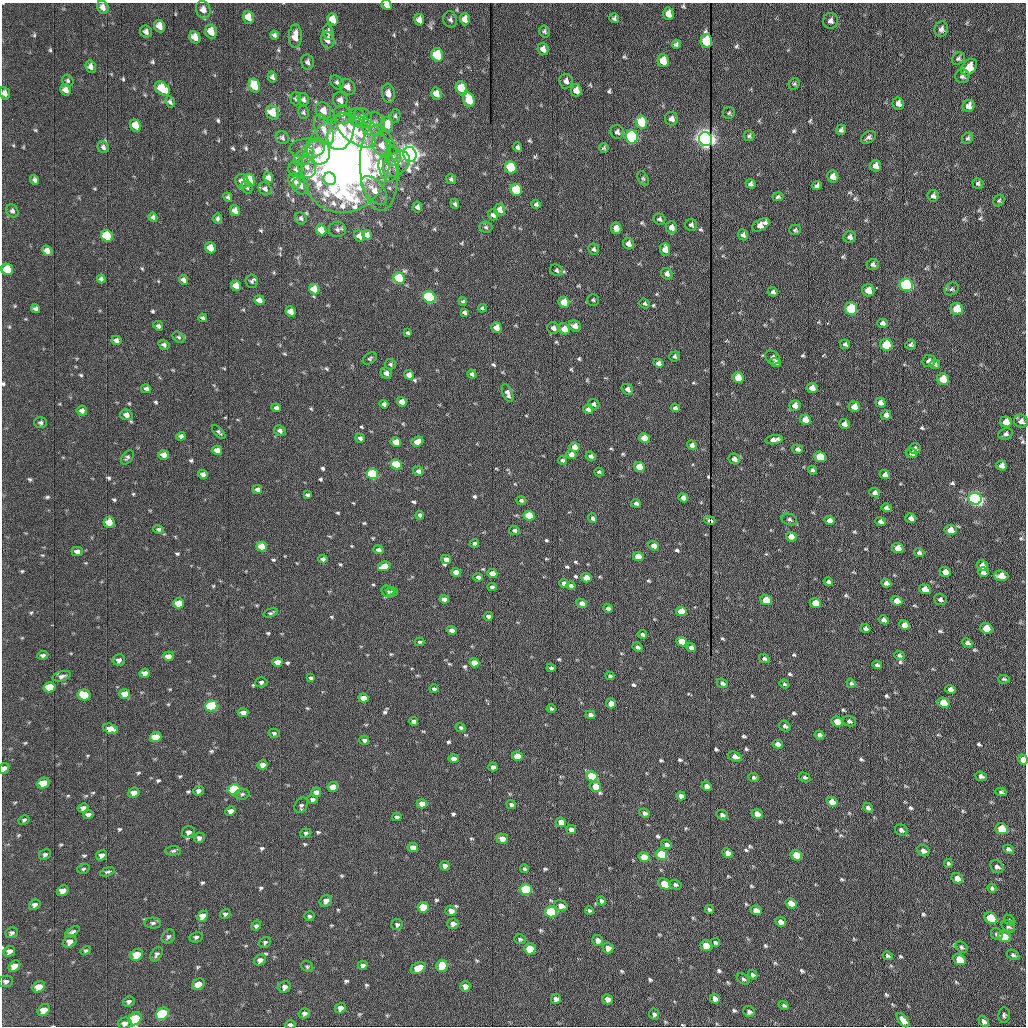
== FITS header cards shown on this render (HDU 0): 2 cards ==
NAXIS1  =                 1024 /fastest changing axis
NAXIS2  =                 1024 /next to fastest changing axis

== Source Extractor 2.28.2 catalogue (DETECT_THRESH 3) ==
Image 1024 x 1024 px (HDU 0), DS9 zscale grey, 1 PNG px = 1 image px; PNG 1028 x 1028 px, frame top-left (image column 1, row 1024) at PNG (2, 3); each listed source drawn as its Kron ellipse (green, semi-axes under 4 px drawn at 4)
Background 1180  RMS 12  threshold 36.8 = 3 sigma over >= 5 px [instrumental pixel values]
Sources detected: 691; of the 691, the 500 brightest by FLUX_AUTO listed and drawn (191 fainter detections omitted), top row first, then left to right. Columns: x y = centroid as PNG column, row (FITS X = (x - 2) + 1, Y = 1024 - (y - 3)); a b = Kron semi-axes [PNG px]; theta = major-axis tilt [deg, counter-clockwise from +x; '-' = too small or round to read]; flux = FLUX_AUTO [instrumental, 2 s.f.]
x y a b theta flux
387 5 5 4 - 4400
103 7 7 5 -62 4700
203 10 9 7 -71 5200
668 14 6 5 - 6300
248 17 6 5 - 9000
614 18 5 4 - 1600
333 19 6 5 - 10000
465 19 6 5 - 5700
419 20 6 5 - 5900
450 20 8 7 - 2300
830 21 8 7 - 3100
159 26 6 5 - 7500
941 29 8 6 70 3500
545 31 6 5 - 1500
146 32 6 5 - 3100
211 32 7 5 -71 12000
328 32 7 5 -78 3300
275 35 5 4 - 2100
295 36 12 6 89 9700
195 37 6 5 - 9500
328 40 8 6 -74 5000
706 41 7 5 88 26000
676 44 4 4 - 1900
543 49 6 5 - 4500
437 55 7 5 -74 40000
958 58 7 5 43 1800
663 61 6 5 - 14000
307 62 8 6 -80 2600
91 67 6 5 - 3700
969 67 9 6 49 13000
962 76 7 6 - 2000
272 77 5 4 - 2400
68 81 6 5 - 1600
566 81 7 6 - 3600
337 82 8 5 -50 2200
794 84 6 5 - 1400
254 86 7 5 -67 21000
347 87 9 7 -49 5000
461 88 6 5 - 26000
162 89 8 6 -38 28000
66 90 6 5 - 5000
576 90 6 5 - 7000
5 93 6 5 - 3600
388 93 9 6 -83 5200
436 94 6 5 - 7800
296 99 7 5 -88 1700
303 100 6 5 - 2200
340 100 8 7 - 5000
469 100 7 5 -73 23000
170 102 6 4 -62 1900
898 103 6 5 - 4000
969 106 6 6 - 5200
324 111 9 7 -67 9100
303 112 7 5 -79 1500
272 113 7 6 - 15000
729 113 6 6 - 1500
342 115 10 8 -66 6400
395 116 7 5 78 1500
357 117 9 8 - 4300
363 118 10 8 -51 8600
671 119 6 6 - 3700
641 122 6 6 - 41000
373 124 12 11 - 7300
387 124 7 6 - 13000
136 126 6 5 - 13000
324 130 16 8 -67 8800
355 130 24 12 -38 33000
841 130 5 5 - 2100
341 132 19 12 72 40000
617 132 7 6 - 2800
749 136 5 5 - 1500
632 137 7 6 - 160000
868 137 8 5 33 2500
282 138 7 6 - 2100
967 138 6 5 - 1600
706 139 7 6 - 780000
382 145 11 8 -60 8500
103 147 6 5 - 2400
518 147 5 4 - 1700
307 148 17 9 1 9100
604 148 4 4 - 1400
319 151 13 11 -76 20000
410 154 7 6 - 760000
393 156 9 8 - 4100
304 157 11 7 43 5400
346 164 49 43 72 700000
396 164 15 10 41 12000
875 166 6 5 - 5000
307 167 11 9 -72 7100
511 167 6 5 - 54000
379 168 43 19 -87 48000
388 168 14 9 -77 7100
296 169 8 7 - 2900
833 176 6 5 - 5800
268 177 5 4 - 4400
643 178 8 5 -62 1600
330 179 6 6 - 17000
451 179 5 4 - 1500
34 180 5 4 - 2100
249 180 6 5 - 24000
242 181 7 6 - 5600
295 181 7 6 - 8800
978 183 5 5 - 1600
751 184 5 4 - 2500
301 186 9 7 -60 4100
817 186 5 4 - 2400
247 187 6 5 - 1600
265 189 7 6 - 2600
374 190 17 9 -50 12000
516 190 6 5 - 43000
933 196 6 5 - 2500
228 197 5 4 - 1600
778 197 5 4 - 1600
999 201 6 5 - 1300
455 204 5 4 - 1600
536 204 5 4 - 2200
417 207 5 5 - 2800
500 210 6 5 - 7100
12 211 7 5 -55 2400
235 211 5 5 - 6100
493 215 5 5 - 3700
153 217 4 4 - 1800
218 218 5 4 - 1700
301 218 6 5 - 2000
659 219 6 5 - 2000
691 225 6 6 - 2100
761 225 9 5 28 8700
486 227 6 5 - 1600
671 227 6 5 - 5000
616 228 6 5 - 6200
337 229 8 7 - 2400
321 230 6 5 - 13000
795 230 6 5 - 1400
367 235 5 4 - 4600
743 235 5 5 - 2300
107 236 6 5 - 41000
359 236 6 5 - 5300
850 237 6 5 - 2900
628 244 6 5 - 5100
210 248 6 5 - 11000
594 249 5 5 - 1900
665 249 6 5 - 7400
47 251 5 5 - 4600
873 264 6 5 - 2100
7 269 6 5 - 17000
556 270 6 5 - 1900
667 274 6 5 - 3600
399 278 6 5 - 58000
101 279 4 4 - 1700
183 280 5 4 - 2700
252 281 7 6 - 1600
906 285 6 6 - 170000
236 286 5 5 - 9800
314 289 5 5 - 12000
952 289 7 6 - 1700
868 290 6 6 - 12000
773 292 5 4 - 2000
429 297 7 5 -32 120000
259 300 5 4 - 4500
593 300 5 5 - 1300
463 301 4 4 - 1400
564 302 5 5 - 20000
645 304 5 4 - 1400
482 308 4 3 - 1300
35 309 5 4 - 2400
851 309 6 6 - 67000
957 309 6 6 - 27000
291 312 5 5 - 8400
464 312 4 4 - 1800
202 318 4 3 - 1700
882 323 5 4 - 2700
158 326 5 4 - 2000
575 326 6 5 - 6100
496 328 5 5 - 8300
553 328 6 6 - 3300
564 329 6 5 - 12000
407 333 4 4 - 1500
179 337 7 4 -40 1400
116 340 5 4 - 2900
845 344 5 4 - 1800
911 344 5 5 - 1800
164 345 6 4 -33 2200
886 345 6 6 - 54000
674 356 5 5 - 1900
773 357 8 6 -37 4200
370 358 8 5 34 1600
929 361 6 6 - 2800
658 363 5 4 - 4000
775 363 5 4 - 2300
390 364 5 5 - 1600
935 364 5 4 - 1600
386 373 6 5 - 4500
472 374 5 4 - 2000
409 375 5 4 - 4500
738 378 6 5 - 21000
943 379 6 5 - 20000
812 388 5 5 - 7800
146 389 5 4 - 2200
627 389 6 5 - 3600
508 393 9 5 -67 3700
402 402 5 4 - 9100
880 403 5 4 - 3900
384 404 4 4 - 2600
594 404 6 5 - 2200
795 406 6 5 - 7000
854 407 6 5 - 9200
276 408 5 4 - 3900
675 408 4 4 - 2500
588 409 5 4 - 3800
82 411 5 5 - 3000
126 415 6 5 - 4700
886 415 5 5 - 3300
805 420 5 5 - 14000
1021 421 7 6 - 4100
1006 422 6 5 - 10000
41 423 6 5 - 2100
844 424 5 4 - 4100
280 431 6 5 - 2900
219 432 8 4 -45 1500
1005 434 7 5 9 2300
181 436 4 4 - 2400
360 438 5 4 - 2000
644 438 5 5 - 16000
774 440 8 4 8 4800
417 441 6 4 23 6200
396 442 5 4 - 13000
692 445 5 4 - 2900
575 447 5 4 - 7300
914 448 6 5 - 2500
797 449 5 4 - 2400
217 450 5 4 - 7200
911 453 6 5 - 2300
164 455 5 4 - 5900
571 455 5 4 - 6000
591 456 5 4 - 2700
127 457 8 5 51 1700
820 457 6 5 - 30000
734 459 6 5 - 4000
562 460 4 4 - 2200
396 464 5 5 - 47000
1002 466 5 5 - 4400
639 467 5 5 - 19000
812 470 4 3 - 1600
418 471 5 4 - 2900
599 472 5 3 - 1400
203 474 5 4 - 3500
373 474 6 5 - 94000
885 475 5 4 - 4000
257 490 5 4 - 2900
875 493 5 4 - 2700
307 495 4 3 - 1600
683 498 5 4 - 5100
975 499 7 6 - 320000
521 500 5 4 - 1900
636 503 5 4 - 2200
886 508 5 3 - 1900
419 515 4 4 - 1900
529 516 5 4 - 36000
593 518 5 4 - 2000
911 518 5 4 - 4100
789 519 8 5 -19 2200
710 520 6 3 -11 2200
829 520 5 4 - 3800
880 521 5 4 - 2400
109 522 5 5 - 14000
159 529 5 4 - 1600
514 530 5 4 - 2200
950 530 6 5 - 7000
791 537 5 4 - 9100
474 543 4 3 - 2100
654 546 5 4 - 6000
261 547 5 5 - 14000
898 548 5 5 - 7400
378 550 5 4 - 3400
77 552 5 4 - 4300
919 553 5 4 - 1800
638 557 5 4 - 17000
323 559 4 4 - 2600
446 559 5 4 - 5200
384 566 6 4 16 12000
982 566 6 5 - 6900
456 572 5 4 - 10000
945 572 6 4 -18 7600
983 572 5 4 - 3400
492 573 5 4 - 12000
1001 576 7 5 -3 11000
478 577 5 4 - 2400
586 578 5 4 - 12000
828 582 5 3 - 2000
564 583 5 4 - 4900
886 583 5 4 - 3800
571 586 4 4 - 2100
492 587 4 4 - 2400
925 589 6 4 -21 7900
388 591 6 5 - 1900
392 592 6 4 -1 1700
444 599 5 4 - 4100
940 599 6 5 - 2500
766 600 5 4 - 19000
897 601 6 4 -23 8200
179 603 5 5 - 18000
582 603 5 4 - 4600
815 603 5 4 - 19000
608 608 5 4 - 3500
681 611 5 4 - 23000
271 613 7 3 18 1400
488 616 4 3 - 2300
884 620 5 4 - 3200
905 625 5 4 - 7400
866 628 5 4 - 2700
986 628 6 5 - 22000
452 630 5 4 - 5800
642 634 5 3 - 2100
419 642 5 3 - 1300
682 642 5 4 - 19000
968 643 5 4 - 2700
637 647 5 4 - 2100
691 647 5 4 - 3200
43 655 5 4 - 2100
899 655 5 4 - 1600
168 656 5 4 - 6000
764 659 5 4 - 1500
119 660 6 5 - 3500
277 662 5 4 - 7100
474 663 5 4 - 12000
877 665 5 3 - 2000
551 668 4 3 - 1900
145 673 5 4 - 4600
62 676 9 5 16 2700
610 676 4 3 - 1500
311 678 4 3 - 1600
1004 679 6 3 -8 1400
261 682 6 5 - 2000
722 683 6 4 -23 2300
851 683 5 4 - 1500
784 684 5 4 - 1400
49 687 6 5 - 23000
434 689 4 3 - 1600
950 689 5 4 - 4000
125 694 5 5 - 9200
84 695 6 5 - 25000
363 698 5 4 - 9500
611 703 5 5 - 6600
943 703 6 5 - 21000
211 706 6 5 - 85000
551 709 4 3 - 1300
243 713 5 4 - 5500
590 715 5 4 - 4500
413 721 5 4 - 3200
849 721 7 5 -20 2100
837 722 6 4 -23 16000
785 726 6 5 - 2400
460 727 5 4 - 1500
111 729 8 5 -16 10000
274 733 5 4 - 1500
819 735 5 4 - 2800
156 737 6 5 - 22000
364 740 5 4 - 2400
778 744 5 4 - 4200
517 756 5 4 - 20000
735 757 7 4 -20 5500
454 759 5 4 - 6700
1023 759 5 4 - 7200
262 765 5 4 - 5000
493 767 5 4 - 3400
4 768 6 4 45 4700
592 776 6 5 - 59000
981 776 6 4 -22 2500
754 777 5 4 - 1800
805 777 6 4 -32 1500
43 783 6 5 - 15000
596 786 6 5 - 15000
707 786 5 4 - 5300
333 787 5 5 - 14000
234 789 6 5 - 94000
198 791 5 4 - 2700
316 792 5 4 - 5600
1001 792 5 4 - 1600
134 793 6 5 - 5800
242 794 7 5 2 1700
681 796 5 4 - 3800
312 799 5 4 - 2500
832 802 6 4 -28 8400
422 804 5 4 - 8500
301 805 8 6 60 2000
511 805 5 4 - 2100
83 808 5 4 - 3200
868 808 5 4 - 3000
230 811 5 4 - 4500
644 813 5 4 - 2300
757 814 5 4 - 8800
88 815 5 4 - 3000
722 815 6 4 -21 2100
397 817 4 4 - 2000
24 820 6 4 29 1500
561 822 5 4 - 9200
571 829 5 4 - 4200
1002 829 6 5 - 33000
901 830 6 5 - 2500
188 832 6 6 - 3200
306 833 5 5 - 1500
199 838 5 5 - 2700
502 839 5 5 - 6900
667 844 5 4 - 2700
413 847 5 4 - 6600
1008 849 5 4 - 2400
173 851 7 4 3 1600
923 851 6 5 - 3200
728 853 5 4 - 5000
661 854 6 5 - 68000
45 855 6 5 - 1800
101 855 6 5 - 3400
796 855 6 5 - 25000
644 857 5 5 - 24000
948 863 4 4 - 1300
445 866 5 4 - 3500
997 867 7 5 -36 2800
83 869 6 4 18 1400
524 869 4 4 - 1500
107 872 7 3 17 1500
957 878 6 5 - 7100
664 884 7 5 -38 18000
675 885 6 4 -16 1800
992 888 4 3 - 1600
526 889 6 5 - 95000
63 891 6 5 - 7500
326 901 6 5 - 4500
601 901 5 4 - 1600
791 903 6 5 - 14000
35 905 6 5 - 2700
561 906 7 5 -20 5300
423 907 5 5 - 31000
589 910 4 3 - 1500
709 910 4 3 - 1600
756 910 6 4 -20 7000
451 911 5 5 - 5500
551 912 6 5 - 100000
225 914 5 5 - 2100
202 916 6 5 - 9400
309 916 5 4 - 1500
991 918 7 5 -32 49000
1010 920 6 5 - 1400
781 922 5 4 - 5100
153 923 8 5 1 1900
453 924 5 5 - 3800
397 925 5 5 - 1900
256 926 5 4 - 1700
1008 926 7 5 -34 2200
72 932 8 4 34 2100
12 933 6 5 - 2000
997 934 6 5 - 1700
168 937 8 6 52 2000
196 937 7 5 12 1900
1004 937 7 5 -30 19000
520 939 6 4 -18 1500
598 940 6 5 - 4100
70 942 7 5 35 5200
265 942 6 5 - 1400
715 943 5 3 - 1700
706 946 6 5 - 25000
961 947 6 5 - 1700
608 948 5 5 - 5300
530 949 6 5 - 28000
9 951 6 5 - 3600
86 951 5 4 - 1500
157 954 8 5 58 2300
137 955 6 5 - 22000
1013 955 7 4 -30 1700
888 956 5 4 - 1700
260 960 6 5 - 3900
959 960 6 5 - 19000
363 965 5 4 - 2800
14 966 6 5 - 7200
442 966 6 5 - 23000
307 967 6 5 - 1400
418 968 8 5 29 14000
753 975 5 4 - 1900
743 979 7 5 -36 1700
6 981 7 5 10 2200
198 984 7 5 36 8800
465 986 5 5 - 4900
39 987 6 5 - 11000
285 987 6 5 - 3900
556 999 5 5 - 3700
607 999 5 5 - 5600
715 999 5 4 - 3300
129 1002 6 5 - 2100
784 1005 5 3 - 1500
340 1008 6 5 - 4500
44 1010 7 5 44 11000
749 1011 6 5 - 2200
304 1013 6 5 - 2300
162 1014 7 5 42 76000
654 1014 6 5 - 2000
1004 1015 8 5 86 2000
135 1019 7 6 - 55000
903 1020 8 4 -51 5400
984 1021 6 4 -44 2800
125 1023 7 5 14 3800
290 1025 5 3 - 2300
At the frame edge (FLAGS 8, measured only in part): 7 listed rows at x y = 387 5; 5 93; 1023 759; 4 768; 135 1019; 125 1023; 290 1025
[191 fainter detections neither listed nor drawn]

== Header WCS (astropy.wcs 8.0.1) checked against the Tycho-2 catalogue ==
Header WCS as astropy/WCSLIB reads it (applying the file's SIP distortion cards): RA---TAN-SIP/DEC--TAN-SIP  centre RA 20:33:53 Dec +07:34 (308.47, +7.57 deg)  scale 1.67 arcsec/px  FOV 28.5' x 28.6'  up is -179 deg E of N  parity flipped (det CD > 0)
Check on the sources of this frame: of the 60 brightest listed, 18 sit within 2.5 arcsec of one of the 19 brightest Tycho-2 stars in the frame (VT <= 12.15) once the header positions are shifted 0.38 arcsec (0.38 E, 0.02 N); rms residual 0.98 arcsec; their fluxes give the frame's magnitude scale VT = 23.86 - 2.5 log10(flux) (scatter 0.21 mag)
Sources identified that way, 18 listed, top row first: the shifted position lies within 2.5 arcsec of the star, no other Tycho-2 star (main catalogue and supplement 1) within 5.0 arcsec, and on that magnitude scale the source's flux lands within +1.5 / -3 mag of the star's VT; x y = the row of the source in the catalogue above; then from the Tycho-2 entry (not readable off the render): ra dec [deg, ICRS J2000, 3 dp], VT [Tycho-2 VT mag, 2 dp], TYC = Tycho-2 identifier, HIP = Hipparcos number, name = IAU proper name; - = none
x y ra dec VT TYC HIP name
641 122 308.409 +7.387 11.71 522-63-1 - -
632 137 308.413 +7.394 10.61 522-1117-1 - -
706 139 308.379 +7.395 9.53 522-815-1 - -
410 154 308.517 +7.401 9.28 522-2249-1 - -
906 285 308.286 +7.464 10.73 522-842-1 - -
429 297 308.509 +7.467 11.07 522-1042-1 - -
851 309 308.312 +7.475 12.07 522-647-1 - -
957 309 308.262 +7.475 12.01 522-585-1 - -
886 345 308.295 +7.492 11.63 522-671-1 - -
975 499 308.254 +7.563 10.72 1087-1249-1 - -
211 706 308.613 +7.656 11.72 1088-801-1 - -
592 776 308.435 +7.690 11.87 1088-65-1 - -
234 789 308.603 +7.695 11.58 1088-743-1 - -
526 889 308.467 +7.743 11.69 1088-851-1 - -
551 912 308.455 +7.753 11.50 1088-523-1 - -
991 918 308.249 +7.758 12.15 1087-191-1 - -
162 1014 308.638 +7.799 11.64 1088-397-1 - -
135 1019 308.650 +7.801 11.70 1088-297-1 - -